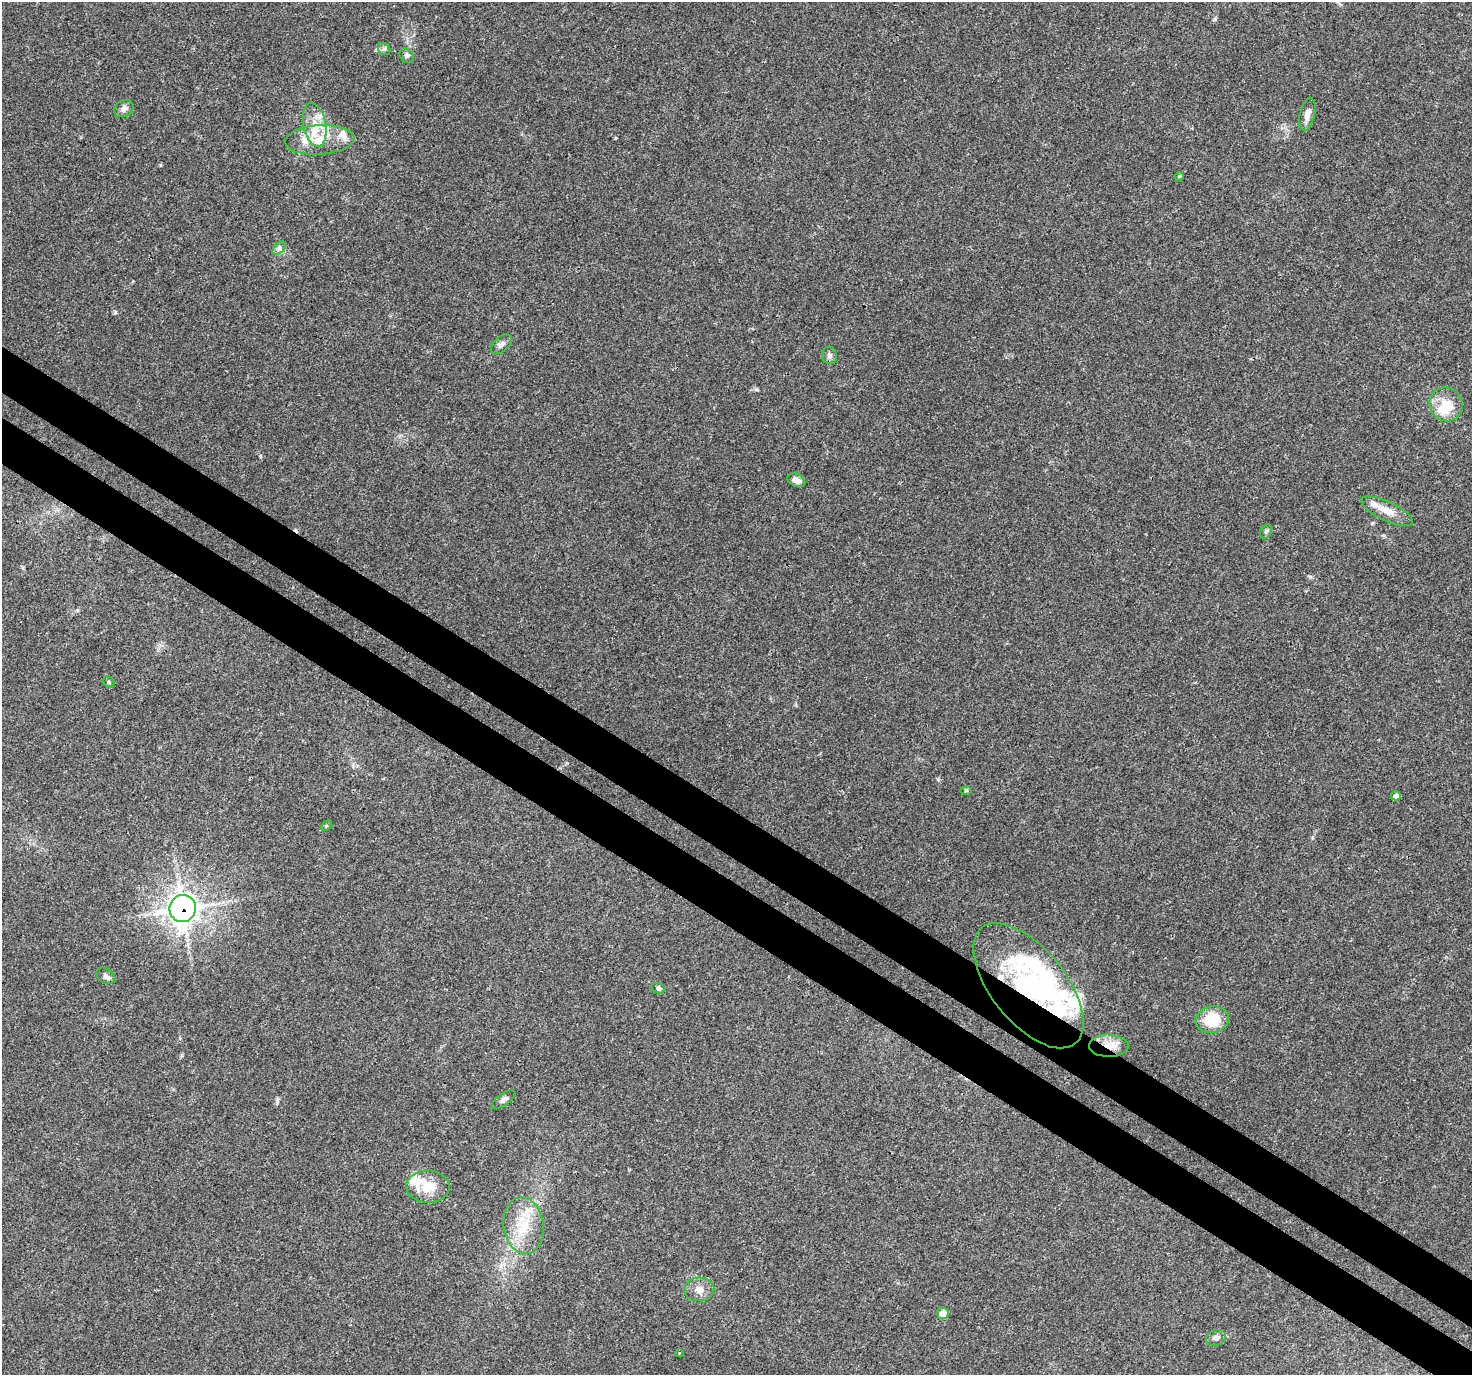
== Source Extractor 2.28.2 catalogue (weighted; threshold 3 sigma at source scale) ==
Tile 6 of 4 x 4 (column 2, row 2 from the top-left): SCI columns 1506-2975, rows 2982-4354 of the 5958 x 6028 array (HDU 1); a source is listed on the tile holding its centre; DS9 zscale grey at full resolution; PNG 1474 x 1377 px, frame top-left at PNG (2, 2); each listed source drawn as its Kron ellipse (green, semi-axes under 4 px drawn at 4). Shown black and unused: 7% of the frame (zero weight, under 3 of 4 exposures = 5% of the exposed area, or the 3 px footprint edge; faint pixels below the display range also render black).
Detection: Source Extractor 2.28.2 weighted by HDU 2 'WHT'; one run over the whole footprint, this tile lists its part. Background 0.0158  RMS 0.0026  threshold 0.0117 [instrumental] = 3 sigma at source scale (4.5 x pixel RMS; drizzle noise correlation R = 1.50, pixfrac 1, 0.0396/0.0396 arcsec/px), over >= 5 px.
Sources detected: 44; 2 inside a brighter object's white glare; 1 cosmic-ray / hot-pixel residue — neither listed nor drawn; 10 inside a brighter listed object's ellipse — not listed separately; the other 31 listed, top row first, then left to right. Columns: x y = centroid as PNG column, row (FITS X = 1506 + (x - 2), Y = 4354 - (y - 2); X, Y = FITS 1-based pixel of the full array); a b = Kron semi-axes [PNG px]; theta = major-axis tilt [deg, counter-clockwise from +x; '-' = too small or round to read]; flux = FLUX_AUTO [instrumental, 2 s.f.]
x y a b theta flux
384 49 7 5 -42 0.57
407 56 8 6 -48 0.66
124 108 10 8 31 1.2
1307 114 17 7 78 2.1
315 125 22 11 -78 5
320 140 35 14 4 7.2
1179 176 4 3 - 0.32
279 248 8 5 45 0.73
501 344 13 7 42 1.2
829 355 8 7 - 0.91
1446 404 17 16 - 6.4
796 480 9 6 -26 1.6
1387 511 28 9 -25 3.8
1266 531 7 5 65 0.55
109 682 6 5 - 0.39
966 791 6 4 1 0.32
1396 796 5 4 - 1.1
326 826 6 4 45 0.31
183 909 13 13 - 210
106 976 10 7 -33 0.82
1028 986 74 37 -51 43
658 988 7 5 -16 0.53
1212 1020 16 13 12 8.4
1109 1046 20 11 -2 4.2
504 1100 14 6 34 1.1
428 1186 22 16 -3 5.6
524 1226 28 20 -82 9.4
699 1289 15 12 4 2.3
943 1313 6 6 - 2.7
1216 1338 10 7 20 1
679 1353 4 2 - 0.22
Overlapping masked pixels (flux is a lower limit): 3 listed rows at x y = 183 909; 1028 986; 1109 1046
Unlisted compact peaks at least as high as the median listed source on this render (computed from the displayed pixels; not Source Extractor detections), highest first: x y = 1215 19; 756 389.